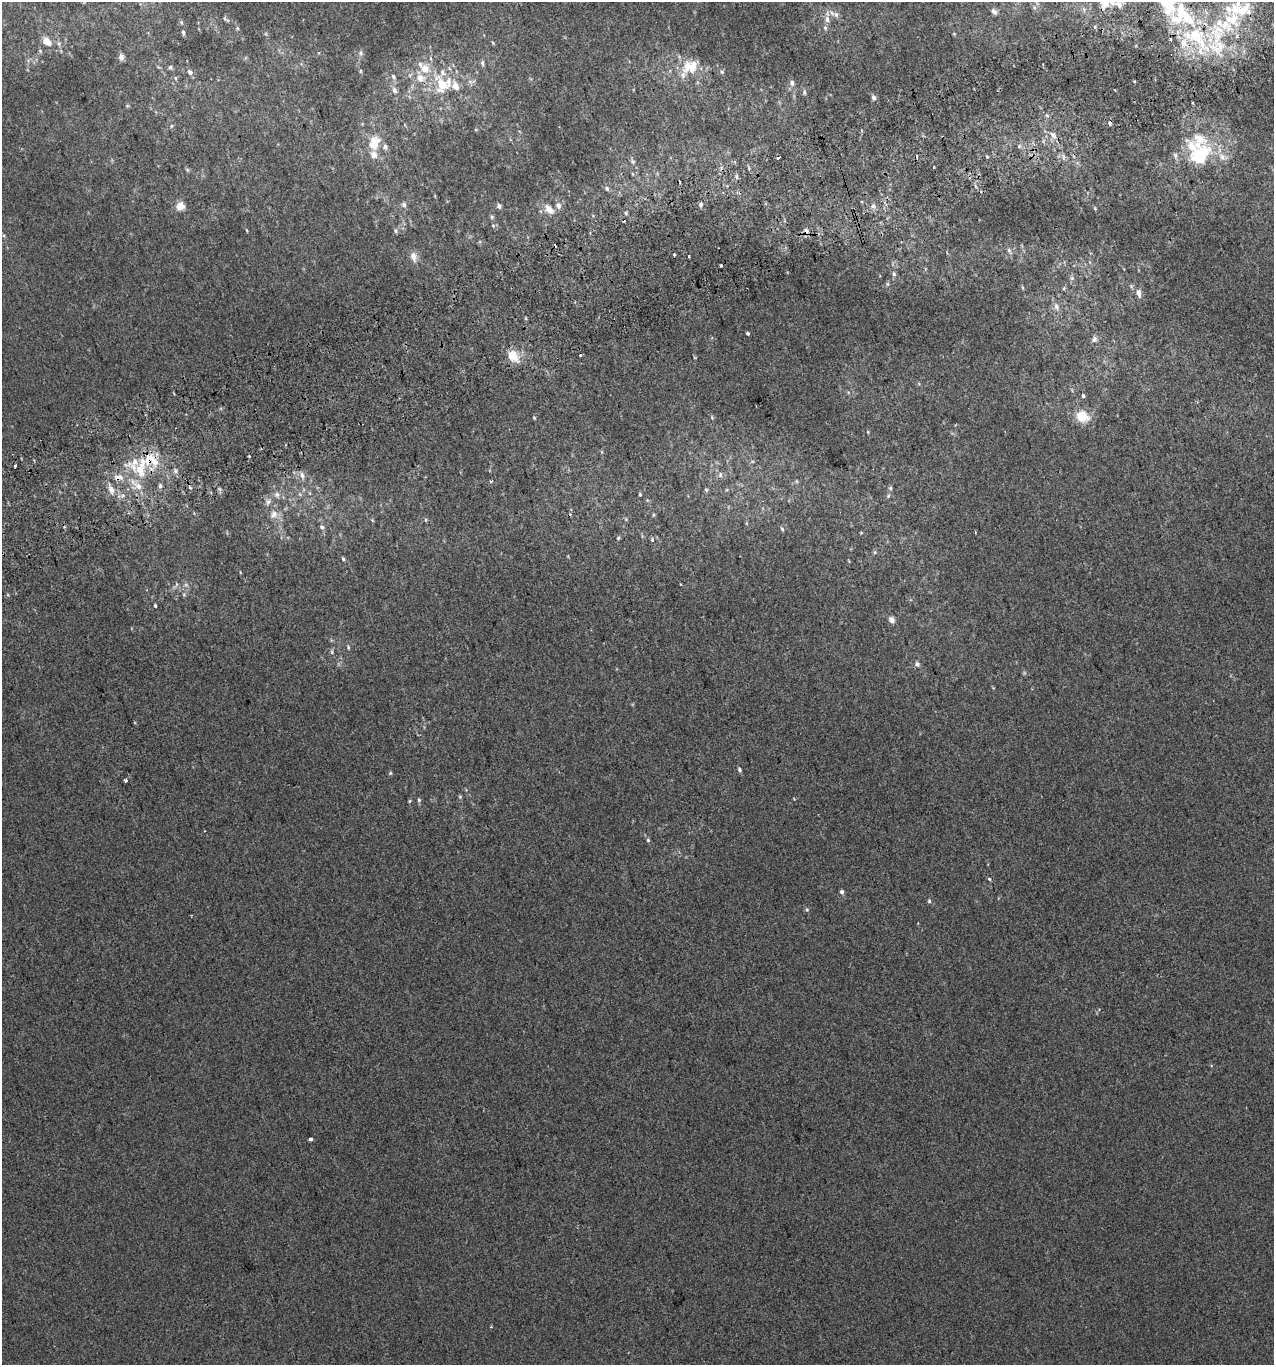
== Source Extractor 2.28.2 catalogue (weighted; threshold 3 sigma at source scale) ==
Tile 10 of 4 x 4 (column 2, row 3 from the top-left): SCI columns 1358-2629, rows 1407-2769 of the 5313 x 5536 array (HDU 1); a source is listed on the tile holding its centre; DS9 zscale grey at full resolution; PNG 1276 x 1367 px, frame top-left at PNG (2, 2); no overlay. Shown black and unused: <1% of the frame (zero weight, under 2 of 3 exposures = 2% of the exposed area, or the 3 px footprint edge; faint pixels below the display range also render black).
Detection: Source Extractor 2.28.2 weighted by HDU 2 'WHT'; one run over the whole footprint, this tile lists its part. Background 0.00305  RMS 0.0074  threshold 0.0333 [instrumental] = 3 sigma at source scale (4.5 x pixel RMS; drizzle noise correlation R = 1.50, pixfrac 1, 0.0396/0.0396 arcsec/px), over >= 5 px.
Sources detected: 175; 2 too faint to see at this stretch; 11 cosmic-ray / hot-pixel residue — not listed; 28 inside a brighter listed object's ellipse — not listed separately; the other 134 listed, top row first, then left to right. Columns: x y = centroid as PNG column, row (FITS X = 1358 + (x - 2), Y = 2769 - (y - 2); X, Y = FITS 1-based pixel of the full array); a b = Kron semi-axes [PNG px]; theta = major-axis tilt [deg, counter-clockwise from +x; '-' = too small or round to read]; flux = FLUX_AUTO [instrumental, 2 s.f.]
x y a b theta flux
1104 2 13 9 78 11
1170 3 19 19 - 20
1116 4 25 8 -16 6.8
1034 7 6 4 -72 1.3
994 12 9 6 -42 2.5
836 14 8 7 - 2.7
224 18 8 5 -71 1.3
827 19 8 7 - 3.3
1231 19 31 24 65 42
181 22 7 4 -59 1.2
237 28 5 4 - 1.1
825 28 7 5 -68 1.5
183 33 7 4 -79 1.4
954 34 5 4 - 0.76
1195 35 27 20 17 43
46 41 11 8 -32 7.2
493 43 6 3 -57 0.86
1217 47 28 20 11 35
40 51 6 5 - 1
319 53 4 4 - 0.83
361 53 7 6 - 1.9
121 57 8 6 -80 3
482 63 7 5 -81 1.8
170 67 5 5 - 1.3
690 67 24 17 -29 18
425 69 12 10 -60 9.5
360 71 5 3 - 0.86
190 72 9 6 -43 2.4
722 72 6 5 - 1.3
393 77 8 5 -53 1.8
176 78 6 4 -88 0.95
470 82 7 4 -2 1.8
792 83 8 7 - 2.9
442 85 23 17 -66 25
394 90 7 6 - 2.9
804 92 7 5 -81 1.6
874 97 7 5 -81 2.3
127 106 6 4 0 0.85
1047 115 6 4 -3 1.2
171 126 5 5 - 1.1
1053 135 13 7 -48 5
374 143 15 11 76 14
385 147 6 6 - 2.8
1175 155 8 6 -75 2.2
1199 155 21 17 -62 61
987 157 5 3 - 0.72
1223 157 15 8 -25 6.1
633 162 7 5 -54 1.5
934 167 3 3 - 0.98
187 170 6 5 - 1
633 174 5 3 - 0.67
737 177 6 3 -71 1.2
607 188 7 6 - 1.6
701 204 6 5 - 1.6
404 205 7 6 - 2.1
180 206 9 8 - 7.1
499 206 6 5 - 2.6
873 206 6 6 - 2.2
1095 208 5 3 - 0.72
549 209 16 10 -44 7.6
626 213 5 4 - 1.1
492 217 6 5 - 1.2
493 225 6 5 - 1.2
246 230 5 3 - 0.61
395 231 7 6 - 1.5
1009 251 10 5 -57 1.8
674 255 3 3 - 2.4
414 256 13 8 -72 4.9
689 256 3 3 - 2
894 274 7 5 -80 1.7
887 284 6 4 90 1
1023 287 6 3 -71 0.7
1064 288 5 4 - 0.93
1139 293 8 5 -78 4.2
1056 306 10 7 -68 3.3
748 334 4 3 - 2.4
1094 339 7 7 - 2.6
513 355 13 10 -53 13
581 355 3 3 - 4.7
1083 396 3 3 - 11
1082 416 17 14 -26 15
712 417 6 4 -71 1
534 418 4 3 - 0.71
868 432 4 3 - 0.6
602 452 6 4 -71 0.77
15 466 3 3 - 3.2
141 469 35 13 80 27
175 471 7 7 - 2.2
302 475 10 7 -74 3.7
720 475 7 6 - 2
120 477 10 8 -9 4.4
491 481 4 3 - 0.8
160 486 6 5 - 1.9
190 487 5 4 - 1.4
890 488 5 5 - 1.2
111 490 12 7 -65 4.9
706 490 5 4 - 1.1
640 494 4 3 - 0.81
277 495 8 7 - 3.1
888 496 6 4 48 1.1
268 502 10 7 58 3.3
274 514 13 11 64 6.3
653 515 5 3 - 0.79
626 519 5 4 - 0.88
372 520 6 4 -71 0.87
426 520 6 4 90 0.88
322 527 7 6 - 1.8
782 529 7 4 -68 1.2
975 532 3 2 - 0.76
618 538 5 4 - 0.91
652 540 7 4 -65 1.1
875 552 6 4 89 0.99
343 559 5 4 - 1.1
240 572 5 3 - 0.51
176 584 6 4 -72 1.1
186 585 7 4 -18 1.3
8 595 5 3 - 0.7
155 606 4 3 - 1
892 620 7 6 - 3.5
348 647 6 5 - 1.2
332 652 6 5 - 1.2
917 664 8 7 - 2.1
740 769 6 4 -61 1.5
390 773 6 4 -90 0.91
125 781 4 3 - 4.1
460 797 5 4 - 0.91
419 800 6 5 - 1.3
410 801 5 4 - 0.79
648 840 5 4 - 1.2
989 879 5 4 - 1.1
842 892 5 5 - 1.9
929 901 5 5 - 1.1
807 910 5 5 - 1.1
310 1139 4 3 - 3.9
Overlapping masked pixels (flux is a lower limit): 2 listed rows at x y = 1104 2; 111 490
Isophote crosses this tile's border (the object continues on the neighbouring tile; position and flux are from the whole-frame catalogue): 3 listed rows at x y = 1104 2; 1170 3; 1116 4